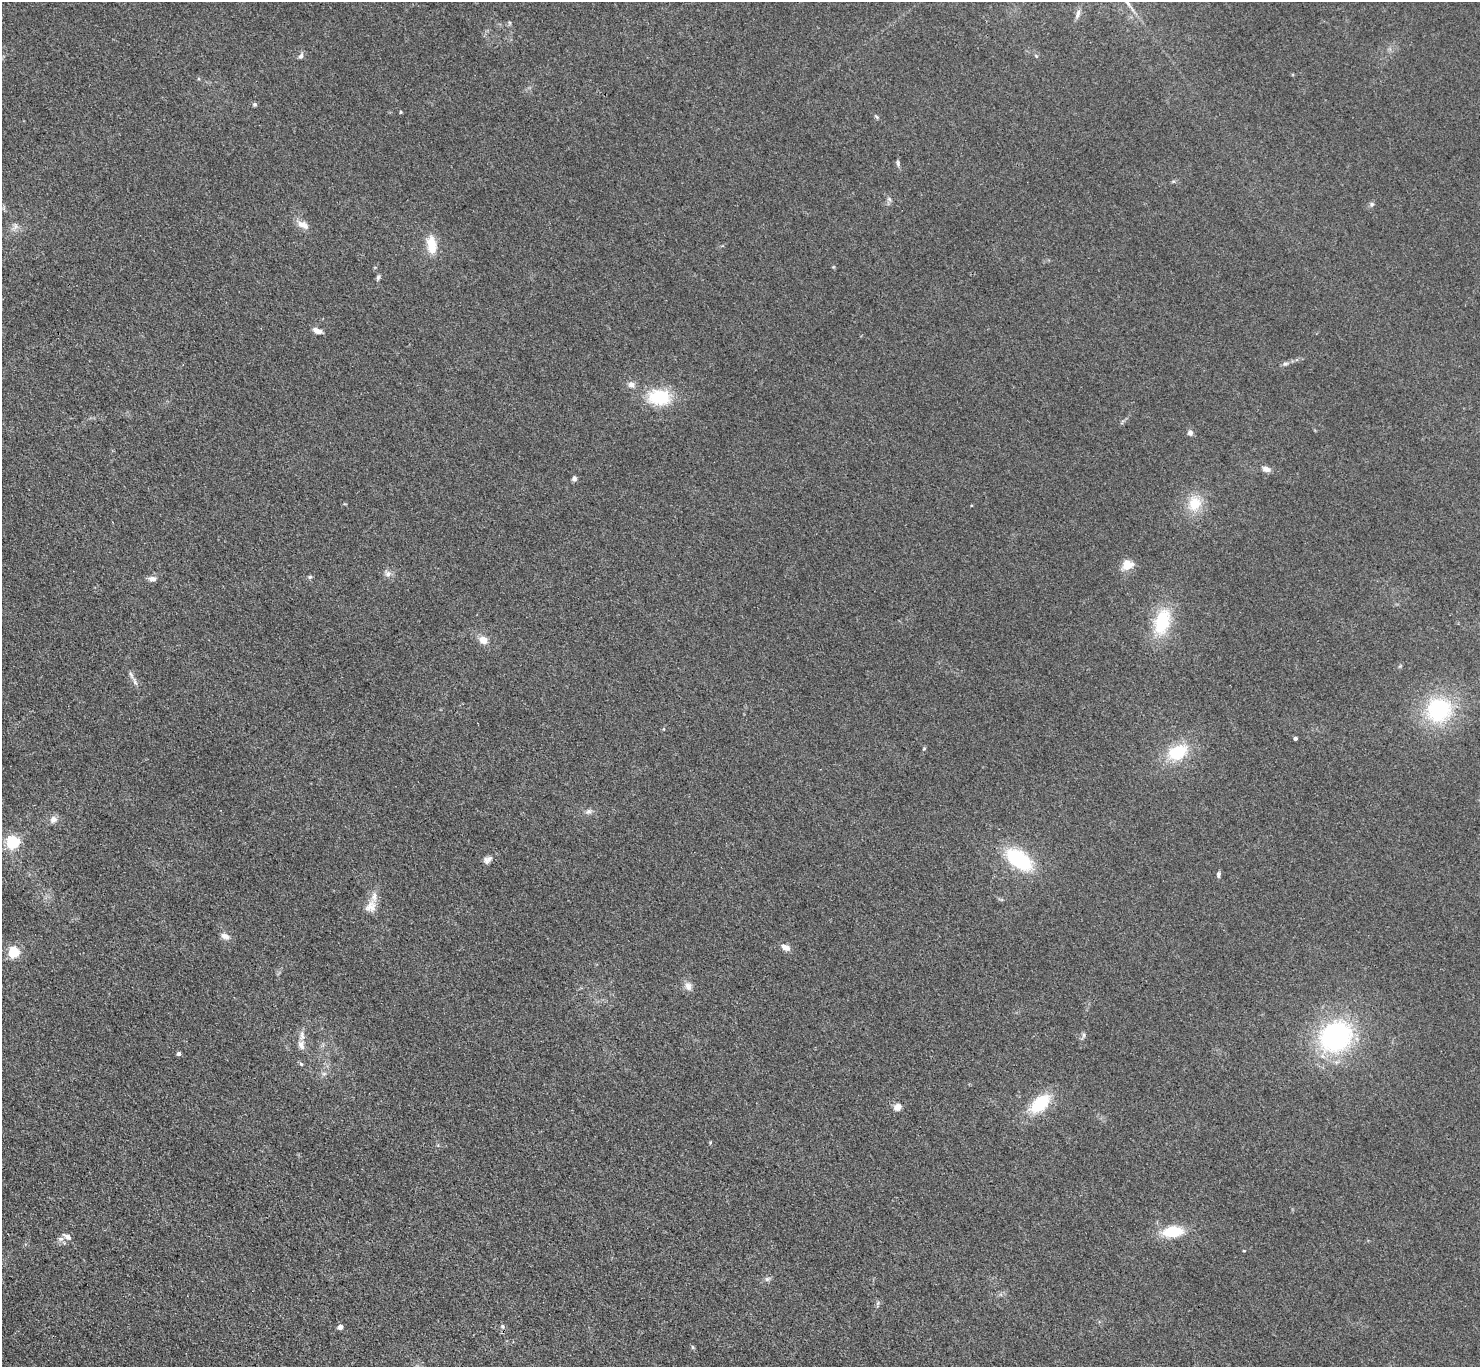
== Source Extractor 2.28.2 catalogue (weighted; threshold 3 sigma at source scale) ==
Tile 7 of 4 x 4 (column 3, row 2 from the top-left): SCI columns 2975-4452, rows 3048-4412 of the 5952 x 5948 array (HDU 1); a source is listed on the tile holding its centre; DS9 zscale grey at full resolution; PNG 1482 x 1369 px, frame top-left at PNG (2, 2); no overlay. Shown black and unused: <1% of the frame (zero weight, under 3 of 4 exposures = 2% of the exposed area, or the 3 px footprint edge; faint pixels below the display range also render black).
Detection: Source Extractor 2.28.2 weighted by HDU 2 'WHT'; one run over the whole footprint, this tile lists its part. Background 0.0483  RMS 0.0052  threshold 0.0232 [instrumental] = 3 sigma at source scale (4.5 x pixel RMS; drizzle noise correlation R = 1.50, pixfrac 1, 0.05/0.05 arcsec/px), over >= 5 px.
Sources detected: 59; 2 inside a brighter listed object's ellipse — not listed separately; the other 57 listed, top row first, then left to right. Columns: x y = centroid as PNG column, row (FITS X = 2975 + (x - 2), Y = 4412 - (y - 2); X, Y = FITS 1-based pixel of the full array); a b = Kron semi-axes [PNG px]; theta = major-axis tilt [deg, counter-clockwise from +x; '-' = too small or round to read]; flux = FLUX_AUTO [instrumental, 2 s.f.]
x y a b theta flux
1078 14 14 5 73 1.9
301 56 8 5 66 1.5
254 104 6 6 - 0.85
401 112 4 3 - 0.51
876 117 7 4 -45 0.7
898 163 8 5 -82 1.1
889 199 6 5 - 1
1372 204 7 6 - 1.2
303 225 16 8 -26 4.3
15 227 10 5 64 1.8
432 245 21 10 -82 11
378 277 8 5 64 0.97
317 331 10 5 -23 3.2
1285 364 8 5 6 1.2
631 385 10 8 -19 2.5
659 397 26 18 -2 23
1190 432 7 6 - 2
1266 469 11 7 -17 2.4
574 478 6 5 - 1.5
1195 503 19 17 77 12
1128 565 14 11 16 6.6
388 573 9 7 51 2.1
310 577 6 5 - 0.82
153 579 10 7 -2 2.3
1162 622 32 18 74 27
483 640 9 8 - 4.8
135 682 12 5 -66 2.1
1439 710 24 23 - 47
1295 738 4 3 - 1.3
924 749 5 3 - 0.46
1178 752 25 17 29 21
589 811 8 7 - 1.6
53 819 10 9 - 2.8
13 842 5 5 - 91
488 859 12 8 32 2.5
1019 859 27 15 -36 39
1218 874 7 5 89 1.2
371 906 17 14 40 5.5
225 936 11 7 -20 2.7
785 947 10 7 -24 3.4
14 952 5 5 - 49
688 986 11 8 -73 3
1084 1035 7 4 89 1
302 1036 15 8 87 3.2
1336 1036 37 31 33 80
179 1054 4 4 - 1.4
301 1064 6 4 -43 0.74
324 1074 6 4 -18 0.91
1040 1103 25 14 41 23
897 1107 5 4 - 12
1173 1232 21 11 6 17
67 1237 14 6 -32 2.5
1244 1251 4 3 - 0.41
767 1279 8 6 26 1.3
502 1326 6 6 - 1.2
340 1327 4 4 - 3.3
692 1347 6 4 -89 0.67